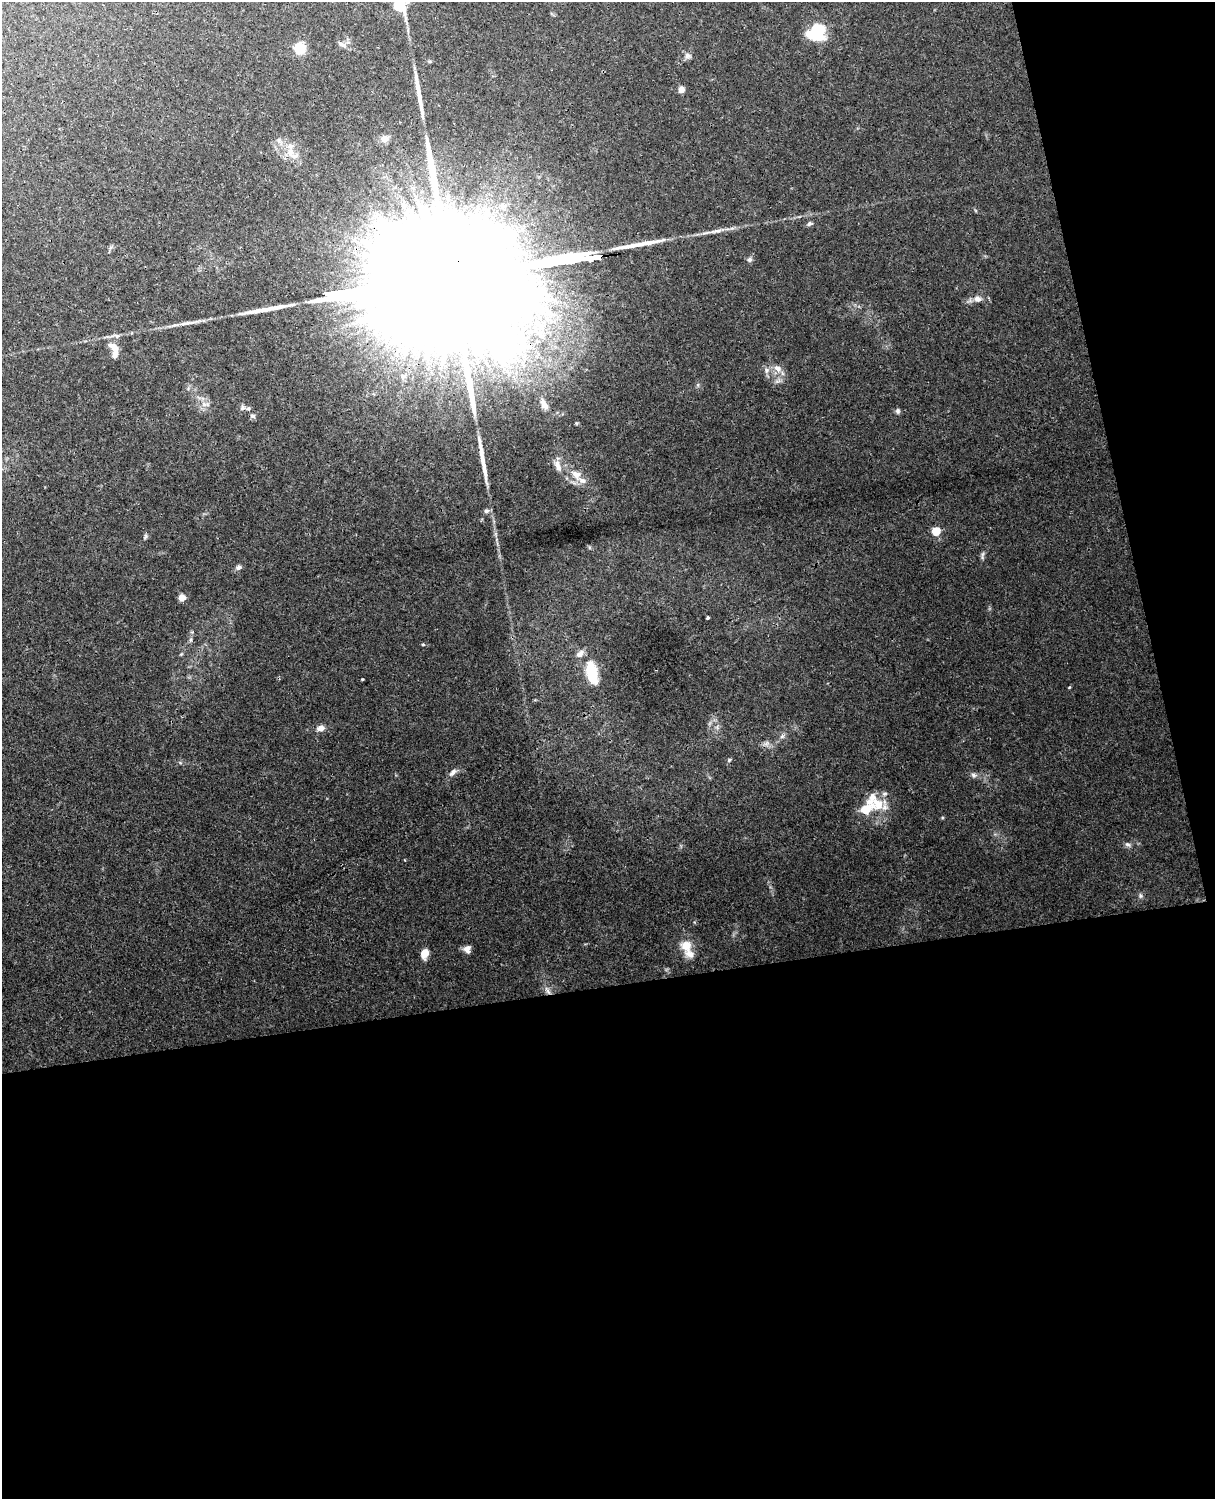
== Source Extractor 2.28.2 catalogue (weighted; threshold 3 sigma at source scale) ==
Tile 12 of 4 x 3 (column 4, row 3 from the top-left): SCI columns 3697-4909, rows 155-1651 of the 4967 x 4909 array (HDU 1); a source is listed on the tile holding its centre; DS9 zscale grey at full resolution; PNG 1217 x 1501 px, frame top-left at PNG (2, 2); no overlay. Shown black and unused: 39% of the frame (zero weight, under 3 of 4 exposures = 6% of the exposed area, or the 3 px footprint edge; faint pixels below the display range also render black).
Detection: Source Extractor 2.28.2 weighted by HDU 2 'WHT'; one run over the whole footprint, this tile lists its part. Background 0.0256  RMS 0.0031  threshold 0.0138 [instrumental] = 3 sigma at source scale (4.5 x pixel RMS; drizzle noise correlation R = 1.50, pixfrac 1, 0.05/0.05 arcsec/px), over >= 5 px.
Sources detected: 66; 1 inside a brighter object's white glare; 6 long thin detections or spike segments (spike, bleed or trail) — not listed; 10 inside a brighter listed object's ellipse — not listed separately; the other 49 listed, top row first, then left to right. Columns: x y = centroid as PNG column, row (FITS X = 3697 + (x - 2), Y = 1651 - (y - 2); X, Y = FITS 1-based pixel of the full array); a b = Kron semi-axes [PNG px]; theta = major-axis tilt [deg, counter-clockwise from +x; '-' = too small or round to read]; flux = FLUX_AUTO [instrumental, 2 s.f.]
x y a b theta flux
397 6 21 11 -27 4.5
817 30 15 12 -14 8.8
342 44 13 5 -22 1.2
300 48 6 6 - 14
687 56 8 7 - 0.97
681 89 6 6 - 1.9
384 139 10 8 13 2.2
290 152 11 9 71 2.4
503 206 8 7 - 1.2
403 219 9 6 -85 1.5
809 224 7 5 37 0.65
461 276 172 23 8 69000
977 299 10 8 -9 1.5
527 347 13 8 13 2.9
115 349 17 9 -65 2.7
504 364 7 4 19 0.89
777 368 11 8 -35 2
766 370 7 7 - 1.1
403 376 6 5 - 0.81
544 404 16 8 -60 2.4
242 407 8 6 -80 0.88
898 411 7 6 - 0.64
253 416 7 5 -15 0.61
576 423 5 4 - 0.35
558 466 15 7 -71 2.1
576 474 14 10 -37 3.1
486 511 7 5 11 0.76
936 531 5 5 - 11
145 536 8 4 81 0.5
982 555 14 3 79 0.63
238 567 7 5 20 0.9
182 598 5 5 - 3.3
708 618 3 3 - 0.39
423 644 4 4 - 0.35
592 673 30 13 -75 9
362 679 3 2 - 0.27
1069 687 4 3 - 0.22
321 728 7 5 12 2.2
782 736 6 6 - 0.71
729 760 5 5 - 0.41
453 772 12 6 45 1.3
973 775 7 5 -22 0.79
878 804 21 16 -38 6.9
1127 844 8 5 -7 0.76
1140 896 8 4 -82 0.57
686 946 12 11 - 3.9
467 949 9 8 - 1.6
424 953 10 7 71 3
548 991 10 4 -57 0.92
Overlapping masked pixels (flux is a lower limit): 2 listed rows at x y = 461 276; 548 991
Isophote crosses this tile's border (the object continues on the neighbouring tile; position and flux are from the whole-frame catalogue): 2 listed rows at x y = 397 6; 461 276